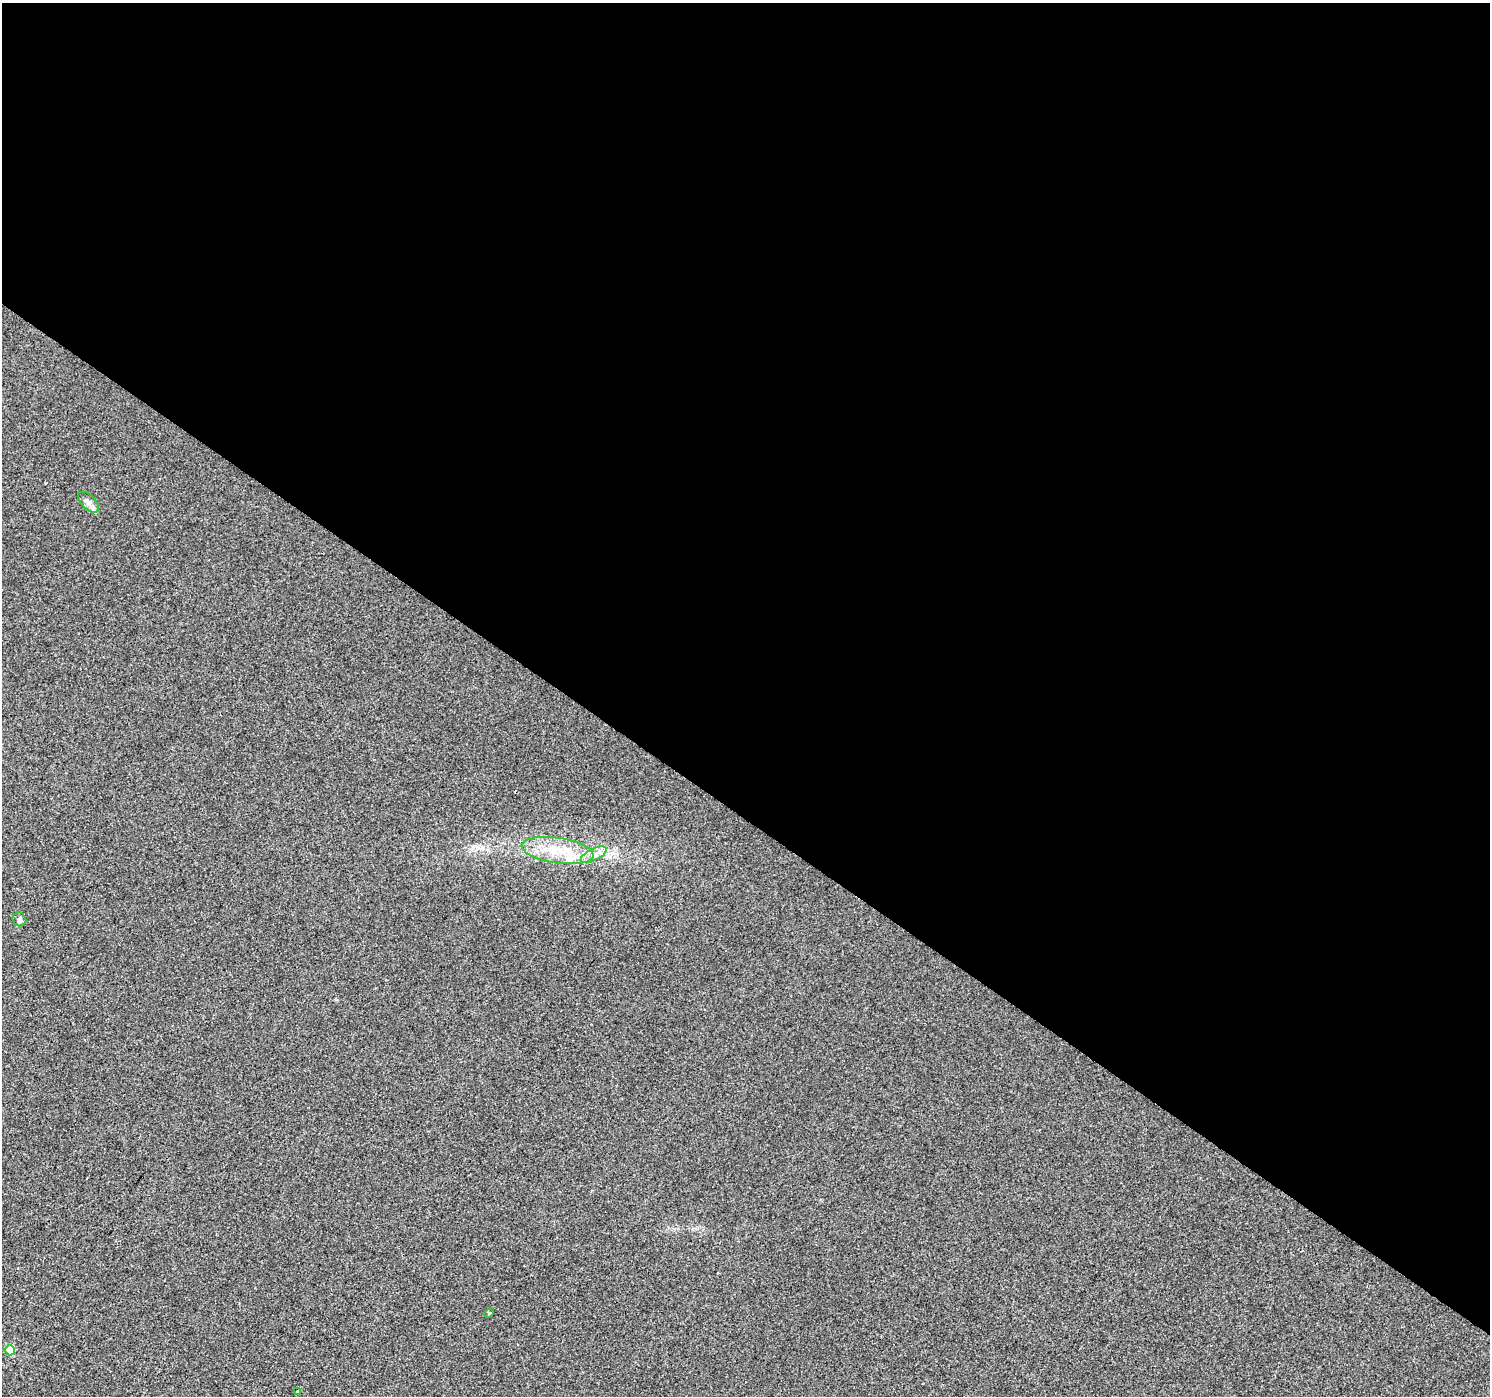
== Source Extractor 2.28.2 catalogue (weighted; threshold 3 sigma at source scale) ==
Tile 3 of 4 x 4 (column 3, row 1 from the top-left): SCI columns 2982-4469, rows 4429-5822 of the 5957 x 6003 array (HDU 1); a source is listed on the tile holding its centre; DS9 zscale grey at full resolution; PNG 1492 x 1398 px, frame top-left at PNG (2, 3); each listed source drawn as its Kron ellipse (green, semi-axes under 4 px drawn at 4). Shown black and unused: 59% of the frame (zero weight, under 2 of 3 exposures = <1% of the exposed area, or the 3 px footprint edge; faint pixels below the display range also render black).
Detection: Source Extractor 2.28.2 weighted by HDU 2 'WHT'; one run over the whole footprint, this tile lists its part. Background 8.40e-04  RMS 0.0058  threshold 0.026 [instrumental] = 3 sigma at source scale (4.5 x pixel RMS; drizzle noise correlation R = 1.50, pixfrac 1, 0.0396/0.0396 arcsec/px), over >= 5 px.
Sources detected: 7; all 7 listed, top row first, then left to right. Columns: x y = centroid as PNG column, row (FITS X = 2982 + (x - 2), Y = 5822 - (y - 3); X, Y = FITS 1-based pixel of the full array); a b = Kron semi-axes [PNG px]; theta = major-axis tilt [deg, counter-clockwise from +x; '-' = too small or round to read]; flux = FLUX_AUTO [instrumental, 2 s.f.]
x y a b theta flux
88 502 13 6 -44 3
558 851 36 12 -8 19
594 855 14 6 26 3.6
19 919 7 6 - 1.4
489 1313 5 4 - 0.67
10 1350 5 5 - 21
298 1392 3 3 - 1.7